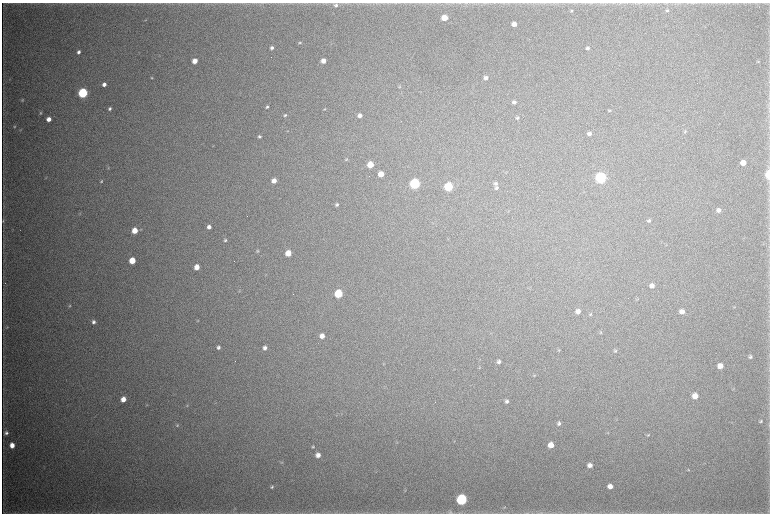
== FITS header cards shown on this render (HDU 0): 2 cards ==
NAXIS1  =                 1536 / length of data axis 1
NAXIS2  =                 1023 / length of data axis 2

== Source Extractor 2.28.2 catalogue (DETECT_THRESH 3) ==
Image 1536 x 1023 px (HDU 0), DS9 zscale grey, zoomed out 1/2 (1 PNG px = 2 x 2 image px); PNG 772 x 516 px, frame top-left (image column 1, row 1022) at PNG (2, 3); no overlay
Background 4250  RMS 37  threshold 111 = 3 sigma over >= 5 px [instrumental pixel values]
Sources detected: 118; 3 cannot appear on this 1/2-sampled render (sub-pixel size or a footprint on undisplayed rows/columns) and are not listed; the other 115 listed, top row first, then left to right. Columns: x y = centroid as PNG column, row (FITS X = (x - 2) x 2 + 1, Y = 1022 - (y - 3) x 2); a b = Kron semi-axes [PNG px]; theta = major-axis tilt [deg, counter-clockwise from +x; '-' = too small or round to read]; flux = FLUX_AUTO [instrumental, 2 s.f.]
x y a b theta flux
336 5 6 5 - 2.0e+04
667 10 5 4 - 1.1e+04
571 11 4 3 - 8.7e+03
444 18 4 4 - 1.6e+05
145 20 4 3 - 5.2e+03
514 24 4 4 - 6.1e+04
300 42 4 3 - 9.2e+03
272 48 4 3 - 1.9e+04
587 48 4 3 - 1.7e+04
78 52 4 4 - 2.3e+04
195 61 4 4 - 7.8e+04
323 61 4 4 - 5.8e+04
758 62 4 2 - 5.6e+03
152 78 4 3 - 7.8e+03
486 78 4 4 - 2.6e+04
104 84 4 3 - 4.0e+04
399 87 5 4 - 8.6e+03
83 93 5 4 - 1.1e+06
22 100 4 3 - 8.7e+03
514 102 4 4 - 1.9e+04
267 107 4 4 - 1.2e+04
110 109 4 3 - 1.7e+04
324 109 4 3 - 6.6e+03
610 110 5 3 - 7.9e+03
40 113 4 3 - 9.1e+03
285 115 4 4 - 1.2e+04
360 116 4 4 - 3.5e+04
517 118 5 4 - 1.3e+04
49 119 4 4 - 5.6e+04
14 127 3 3 - 6.5e+03
20 130 4 2 - 4.0e+03
288 131 3 2 - 3.7e+03
685 131 5 4 - 7.6e+03
589 133 5 4 - 2.5e+04
259 136 5 4 - 1.3e+04
213 146 4 2 - 4.3e+03
346 159 5 4 - 1.1e+04
743 163 4 4 - 9.4e+04
370 165 4 4 - 1.6e+05
108 168 4 3 - 6.9e+03
381 174 4 4 - 1.0e+05
768 175 5 3 - 3.9e+05
45 178 3 3 - 5.4e+03
601 178 5 5 - 1.9e+06
101 181 5 4 - 1.0e+04
274 181 4 4 - 6.1e+04
415 184 5 5 - 1.5e+06
495 184 6 5 - 1.8e+04
448 187 5 5 - 6.7e+05
496 188 5 4 - 1.4e+04
584 192 3 2 - 4.0e+03
337 205 4 4 - 1.5e+04
719 210 6 5 - 2.9e+04
80 213 4 3 - 6.1e+03
3 221 5 3 - 8.7e+03
649 221 4 3 - 1.1e+04
209 227 4 4 - 3.4e+04
140 230 4 3 - 5.9e+03
135 231 4 4 - 1.3e+05
225 240 4 4 - 1.2e+04
257 251 4 4 - 9.9e+03
288 253 4 4 - 1.2e+05
132 261 4 4 - 1.7e+05
197 267 4 4 - 8.2e+04
652 286 5 4 - 3.7e+04
240 291 4 3 - 5.5e+03
338 294 5 5 - 4.8e+05
637 299 5 2 - 5.5e+03
69 306 5 3 - 8.9e+03
734 307 4 3 - 5.8e+03
578 311 5 5 - 4.0e+04
682 311 5 5 - 4.9e+04
590 314 4 3 - 7.9e+03
198 321 4 3 - 5.2e+03
93 322 4 4 - 2.2e+04
7 327 5 4 - 9.6e+03
600 332 5 3 - 8.2e+03
322 336 5 4 - 5.5e+04
218 347 4 4 - 2.1e+04
265 348 4 4 - 2.7e+04
559 350 4 4 - 7.3e+03
615 351 5 4 - 1.1e+04
750 357 4 3 - 1.4e+04
499 362 5 4 - 2.4e+04
384 364 4 2 - 4.7e+03
720 366 5 4 - 7.5e+04
479 367 4 3 - 6.2e+03
534 375 4 3 - 6.5e+03
695 396 5 5 - 9.2e+04
123 399 5 4 - 6.9e+04
507 401 5 5 - 2.0e+04
147 405 4 3 - 5.4e+03
187 406 4 4 - 7.3e+03
616 420 3 2 - 4.2e+03
761 421 5 3 - 1.0e+04
559 423 4 4 - 1.7e+04
177 425 5 4 - 8.9e+03
608 432 4 3 - 5.7e+03
6 433 5 5 - 2.3e+04
648 435 5 3 - 8.1e+03
12 445 4 4 - 7.2e+04
551 445 5 5 - 9.5e+04
313 447 4 4 - 1.0e+04
318 455 5 5 - 4.4e+04
282 462 5 3 - 7.0e+03
590 465 5 5 - 3.9e+04
688 470 4 4 - 8.6e+03
610 486 5 4 - 5.0e+04
272 487 5 4 - 1.1e+04
406 490 3 2 - 4.0e+03
461 499 5 5 - 1.5e+06
504 507 5 3 - 6.1e+03
450 512 7 5 18 1.4e+04
526 513 7 3 -6 1.1e+04
540 513 7 3 10 1.2e+04
At the frame edge (FLAGS 8, measured only in part): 3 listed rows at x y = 768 175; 450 512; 526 513
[3 sub-pixel or undisplayed-footprint detections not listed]